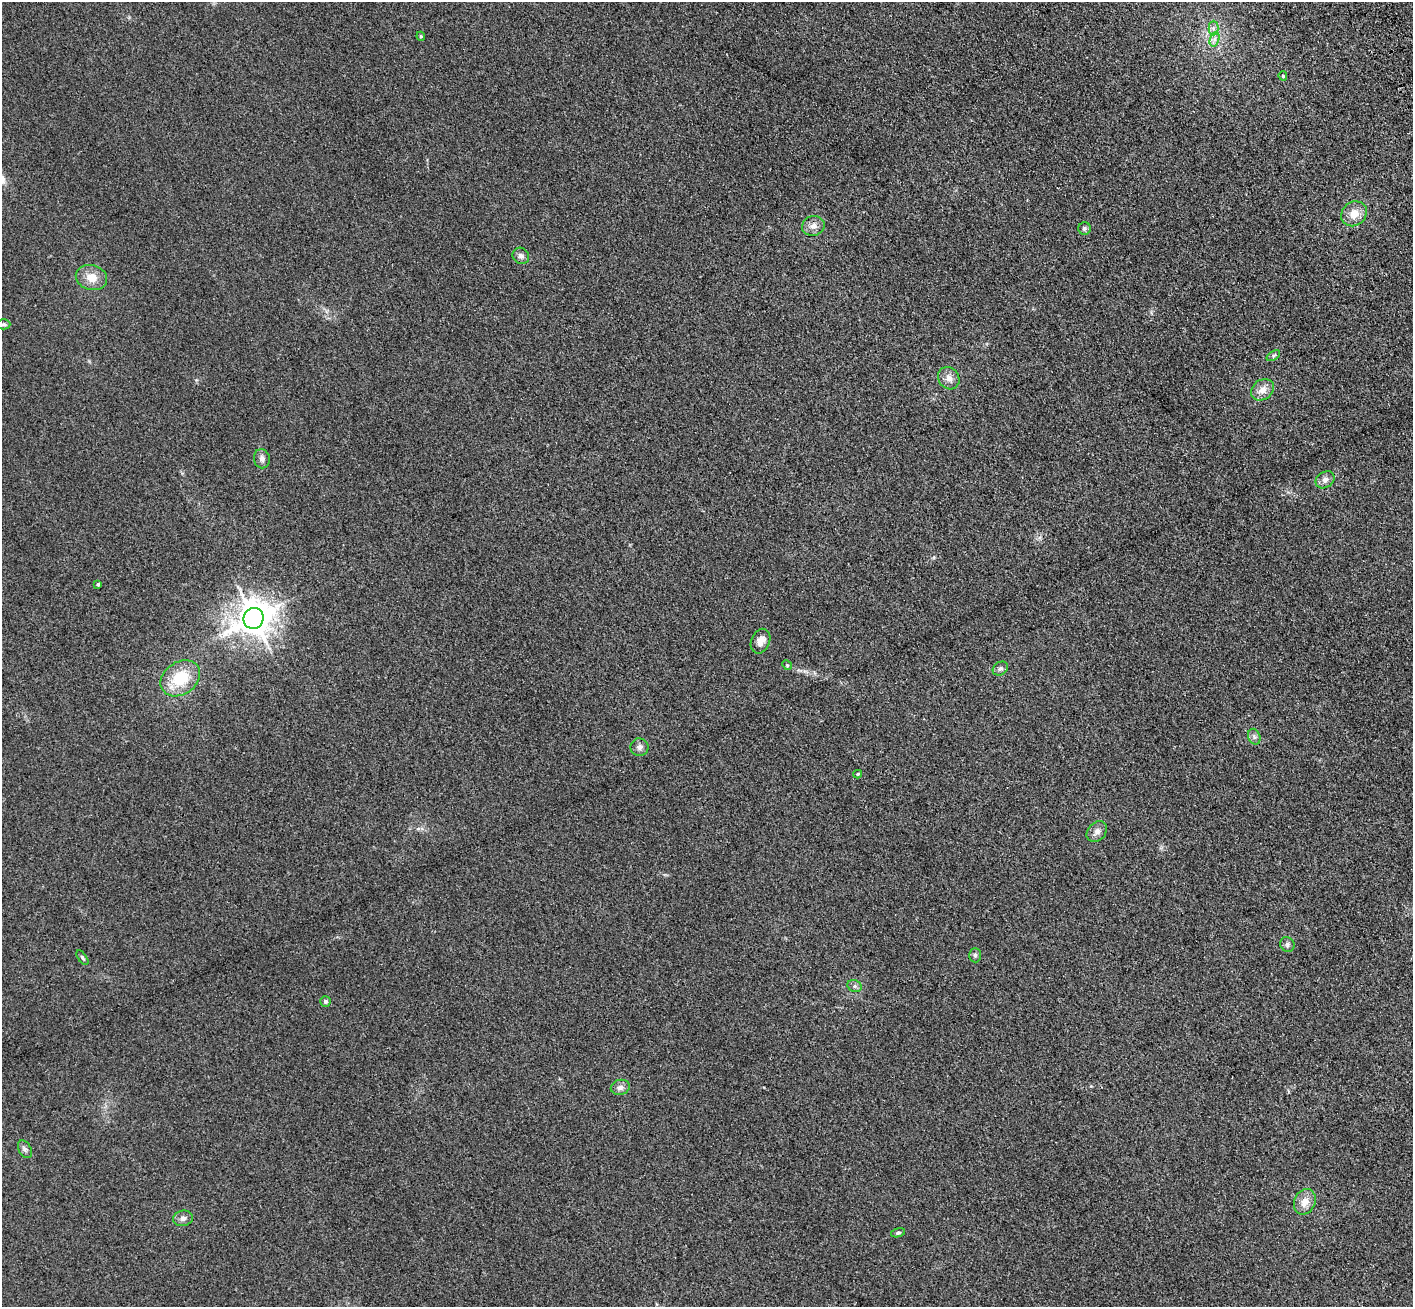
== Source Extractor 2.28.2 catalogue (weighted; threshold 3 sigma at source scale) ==
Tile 10 of 4 x 4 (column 2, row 3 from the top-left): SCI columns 1519-2929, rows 1517-2821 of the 5856 x 5772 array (HDU 1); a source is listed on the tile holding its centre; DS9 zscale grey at full resolution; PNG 1415 x 1309 px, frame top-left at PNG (2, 2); each listed source drawn as its Kron ellipse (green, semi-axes under 4 px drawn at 4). Shown black and unused: <1% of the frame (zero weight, under 3 of 4 exposures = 6% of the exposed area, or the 3 px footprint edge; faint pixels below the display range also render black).
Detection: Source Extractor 2.28.2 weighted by HDU 2 'WHT'; one run over the whole footprint, this tile lists its part. Background 0.095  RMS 0.0072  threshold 0.0323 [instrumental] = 3 sigma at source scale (4.5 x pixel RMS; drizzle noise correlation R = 1.50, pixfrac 1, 0.05/0.05 arcsec/px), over >= 5 px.
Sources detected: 35; all 35 listed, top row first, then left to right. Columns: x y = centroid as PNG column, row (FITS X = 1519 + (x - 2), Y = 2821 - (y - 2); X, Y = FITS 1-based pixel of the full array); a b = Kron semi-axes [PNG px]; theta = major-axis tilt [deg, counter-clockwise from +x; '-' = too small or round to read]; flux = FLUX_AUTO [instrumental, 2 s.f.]
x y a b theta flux
1213 28 7 5 90 2.2
421 36 4 4 - 0.76
1215 39 7 4 71 2.4
1283 76 5 4 - 1.1
1354 214 13 11 40 8.8
813 226 11 10 - 4.5
1084 228 6 6 - 1.5
521 256 8 8 - 2.8
91 277 16 12 -13 9.2
4 324 7 5 0 1.3
1273 356 7 4 33 1.4
949 378 12 10 -53 4.7
1262 390 12 10 35 5.7
262 459 9 8 - 2.9
1325 480 10 8 33 3.4
98 584 4 3 - 1.3
253 618 11 10 - 1400
761 641 13 9 67 5.9
787 665 5 4 - 0.94
1000 669 8 6 36 1.8
180 678 21 16 36 24
1254 737 8 6 -69 2
639 747 9 9 - 2.9
858 774 4 3 - 0.91
1097 832 11 9 46 3.7
1287 944 8 7 - 2
975 955 7 6 - 1.5
82 958 8 4 -54 1.1
855 986 7 6 - 1.9
325 1001 5 5 - 1.4
620 1087 9 7 16 3.1
25 1149 9 6 -59 2.1
1305 1202 13 10 64 7
183 1218 10 7 12 3
898 1233 7 4 14 1.2